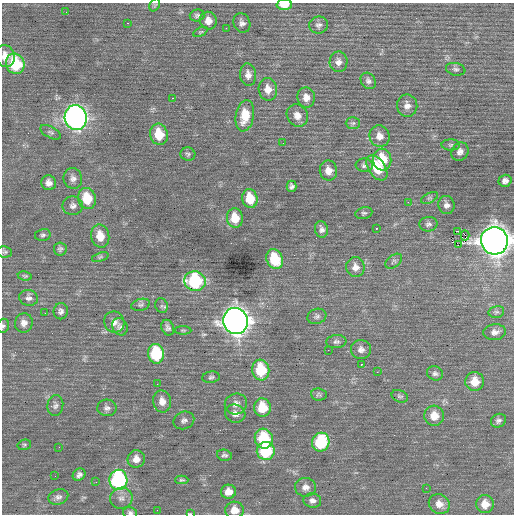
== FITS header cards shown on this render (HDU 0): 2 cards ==
NAXIS1  =                  512 / Axis length
NAXIS2  =                  512 / Axis length

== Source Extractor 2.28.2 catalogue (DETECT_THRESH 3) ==
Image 512 x 512 px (HDU 0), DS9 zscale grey, 1 PNG px = 1 image px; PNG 516 x 516 px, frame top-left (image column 1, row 512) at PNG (2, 3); each listed source drawn as its Kron ellipse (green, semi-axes under 4 px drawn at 4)
Background 0.0952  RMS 0.85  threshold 2.56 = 3 sigma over >= 5 px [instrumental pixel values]
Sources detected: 125; all 125 listed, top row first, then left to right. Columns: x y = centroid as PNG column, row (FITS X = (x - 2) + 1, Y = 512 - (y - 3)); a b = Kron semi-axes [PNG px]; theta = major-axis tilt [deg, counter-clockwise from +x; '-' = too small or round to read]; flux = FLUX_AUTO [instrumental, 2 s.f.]
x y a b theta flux
155 5 7 5 59 81
284 5 7 5 2 920
66 12 2 2 - 30
197 15 7 6 - 130
208 21 9 8 - 460
127 23 3 2 - 230
242 23 10 8 -65 240
319 25 9 8 - 220
226 28 3 2 - 44
200 32 8 4 26 76
5 56 11 9 -76 580
339 62 10 9 - 320
15 64 10 9 - 3300
456 69 10 6 -11 150
248 75 11 8 -85 350
368 81 9 7 -54 190
268 89 11 9 -80 520
306 97 10 9 - 450
172 98 3 2 - 50
407 106 11 10 - 370
245 116 16 9 80 1200
297 116 11 10 - 460
76 118 12 11 - 26000
353 123 7 6 - 120
51 132 11 5 -27 150
159 134 11 8 -76 1400
379 136 11 10 - 440
283 143 3 2 - 42
451 145 9 5 -1 150
460 151 9 8 - 310
188 154 7 6 - 130
382 159 11 9 -85 1500
364 165 8 7 - 170
377 168 14 8 -57 1600
328 170 10 8 -81 530
73 178 10 9 - 290
505 181 6 6 - 270
49 183 8 7 - 320
292 186 6 5 - 160
87 198 10 9 - 1700
429 198 9 5 26 120
250 199 9 7 -77 1300
408 202 3 3 - 58
446 205 9 8 - 270
73 206 10 9 - 280
364 213 8 6 12 130
235 218 10 8 -83 1000
428 224 9 7 3 190
376 228 3 3 - 550
321 229 8 6 -76 210
457 231 3 2 - 150
43 235 8 6 11 140
465 235 5 3 - 600
100 236 11 9 -76 850
494 241 14 13 - 65000
458 245 3 2 - 9000
60 249 6 6 - 140
5 252 7 5 -6 110
100 257 9 4 19 98
275 259 10 8 -69 2200
394 261 9 6 37 140
355 267 10 9 - 400
25 276 7 4 -9 94
195 281 11 10 - 5300
29 298 9 8 - 240
141 305 9 6 15 130
161 306 7 6 - 120
61 311 8 7 - 200
496 312 8 6 14 140
45 313 2 2 - 34
317 316 10 7 19 190
235 321 13 12 - 50000
114 322 11 10 - 330
24 323 10 9 - 330
3 326 7 6 - 140
120 327 9 7 -61 200
168 328 8 6 -68 190
183 330 8 3 0 75
495 332 11 8 5 300
336 342 10 6 6 170
361 349 10 9 - 300
328 350 2 2 - 200
156 354 10 8 -84 3500
361 364 3 2 - 540
261 370 10 8 -83 2500
377 372 2 2 - 220
435 373 8 7 - 170
211 377 9 5 8 140
475 381 9 9 - 860
157 384 2 2 - 42
319 395 8 6 -7 120
400 396 8 6 -23 130
162 401 11 9 -78 450
236 404 11 10 - 370
55 406 10 8 79 210
262 407 9 8 - 1500
107 408 9 8 - 240
235 414 10 9 - 360
434 416 10 10 - 740
184 420 11 8 24 220
498 421 8 6 30 180
264 439 10 9 - 2800
321 442 9 8 - 3700
24 445 7 5 15 91
59 447 3 2 - 47
266 451 9 9 - 3700
224 455 8 5 -13 140
136 459 9 8 - 430
79 475 7 5 38 190
55 476 2 2 - 31
118 480 10 9 - 8100
182 480 6 4 0 94
96 482 2 2 - 98
306 487 10 9 - 350
426 488 2 2 - 37
228 492 7 7 - 490
58 497 10 7 17 240
121 498 11 10 - 380
312 501 9 7 -11 260
439 504 11 9 -34 530
485 504 9 8 - 680
157 510 2 2 - 110
234 510 9 8 - 630
130 513 7 5 -11 170
190 514 3 2 - 1500
At the frame edge (FLAGS 8, measured only in part): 7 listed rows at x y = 284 5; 5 56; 494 241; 3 326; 234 510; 130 513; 190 514